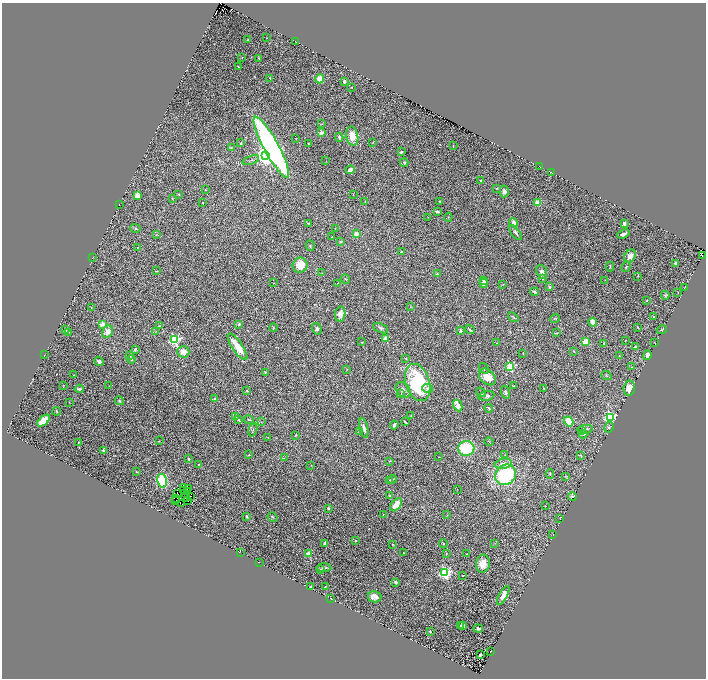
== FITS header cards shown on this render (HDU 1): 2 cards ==
NAXIS1  =                 1408
NAXIS2  =                 1352

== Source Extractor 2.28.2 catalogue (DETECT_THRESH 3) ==
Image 1408 x 1352 px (HDU 1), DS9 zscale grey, zoomed out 1/2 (1 PNG px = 2 x 2 image px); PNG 708 x 680 px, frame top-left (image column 1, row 1351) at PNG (2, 3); each listed source drawn as its Kron ellipse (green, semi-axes under 4 px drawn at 4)
Background 0.161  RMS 0.013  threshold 0.0401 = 3 sigma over >= 5 px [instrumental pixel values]
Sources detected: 301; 53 cannot appear on this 1/2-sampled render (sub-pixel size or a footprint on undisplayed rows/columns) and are neither listed nor drawn; the other 248 listed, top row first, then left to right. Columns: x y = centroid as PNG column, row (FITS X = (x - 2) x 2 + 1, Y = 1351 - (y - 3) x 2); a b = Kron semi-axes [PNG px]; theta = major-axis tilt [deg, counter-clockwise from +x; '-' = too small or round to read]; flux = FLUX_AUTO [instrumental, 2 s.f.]
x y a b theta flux
267 38 2 1 - 0.7
248 40 2 2 - 1.5
295 41 2 1 - 2.9
242 57 2 2 - 1.2
258 58 2 2 - 2.8
238 67 4 2 - 1.5
270 78 3 2 - 1.8
320 79 4 4 - 27
344 81 4 3 - 3.9
351 87 2 1 - 1.2
322 124 3 3 - 1.9
321 132 2 2 - 26
352 136 9 6 -78 38
339 137 4 3 - 3.6
296 139 3 2 - 1.1
373 142 4 1 - 1.1
241 143 3 2 - 1.4
308 143 2 2 - 1.4
453 146 4 2 - 1.6
271 147 34 7 -62 1100
231 148 4 3 - 2.2
401 152 2 2 - 7.6
266 155 4 4 - 2200
251 160 9 2 19 3.6
326 161 2 1 - 0.53
404 162 4 3 - 2.9
540 167 2 1 - 0.64
350 170 4 3 - 26
551 172 2 1 - 0.61
480 181 2 2 - 7.3
497 188 2 2 - 1.3
205 190 3 2 - 1.2
504 191 6 4 87 12
179 194 3 2 - 2
353 194 2 2 - 0.89
138 195 4 3 - 43
172 198 3 2 - 1.1
365 201 2 1 - 1.6
440 201 3 2 - 2.8
538 202 4 4 - 24
203 203 2 1 - 1.1
119 204 2 1 - 0.6
437 211 4 3 - 3.5
428 217 2 1 - 1
448 217 4 2 - 1.6
308 223 3 2 - 1.4
514 223 5 3 - 14
624 223 4 3 - 9.3
136 228 5 3 - 3.3
335 228 2 2 - 0.88
516 233 9 3 -51 6.5
356 234 3 3 - 16
623 234 6 2 21 8.2
156 235 3 2 - 1.5
332 237 3 2 - 2.1
341 241 3 3 - 4.1
310 246 5 3 - 3.2
138 247 2 2 - 1.2
401 252 2 2 - 1.8
630 256 7 5 56 18
702 256 2 1 - 2.8
93 258 2 1 - 0.73
676 263 3 3 - 5.2
300 265 7 7 - 40
610 267 5 2 - 2.4
626 267 5 3 - 2.8
157 271 4 2 - 1.2
542 272 7 5 -66 8.7
322 273 3 2 - 1.2
437 274 2 2 - 11
638 276 3 2 - 1.7
346 279 5 2 - 2
543 279 3 2 - 1.3
605 280 2 2 - 1.1
484 281 3 2 - 3.5
274 283 2 2 - 1
338 283 2 2 - 1.2
484 283 4 4 - 11
503 284 3 2 - 1.3
550 287 4 3 - 4.8
685 287 3 1 - 1.6
534 292 4 3 - 5.7
678 292 3 2 - 1
665 295 4 3 - 3.9
647 301 3 2 - 1.8
91 307 2 2 - 1.6
410 307 3 2 - 0.95
340 314 7 5 82 16
513 317 6 2 -42 2.6
654 317 2 1 - 0.95
555 318 5 3 - 2.5
593 322 4 3 - 32
102 324 4 3 - 16
239 324 3 2 - 2.7
160 326 4 3 - 3.3
637 327 2 2 - 1.1
273 328 4 2 - 1.9
380 328 8 4 -24 5.1
317 329 6 4 -74 6.1
66 330 4 3 - 2.9
470 330 5 2 - 4.1
662 330 5 3 - 2.6
156 331 3 2 - 1.6
461 331 4 2 - 4
69 332 2 2 - 0.93
108 332 6 5 - 19
556 333 3 2 - 1.6
386 338 3 2 - 68
175 340 4 3 - 330
625 341 3 1 - 0.98
362 342 3 2 - 1.6
585 342 3 3 - 44
654 342 2 1 - 0.78
497 343 2 1 - 0.86
604 343 3 2 - 2.2
237 347 15 5 -56 60
635 347 4 3 - 6.2
135 349 4 3 - 3.4
574 351 4 3 - 2.2
183 352 6 6 - 21
523 353 3 2 - 1.2
44 355 2 1 - 0.91
647 355 5 3 - 13
130 356 3 3 - 2.4
619 356 2 2 - 1.1
406 358 3 2 - 4
131 359 4 3 - 2.8
99 361 5 4 - 6.6
510 367 3 3 - 190
632 367 2 1 - 0.63
484 368 6 2 -56 2.3
347 369 2 2 - 1.7
265 373 4 2 - 2
74 375 2 2 - 0.82
607 376 5 2 - 2.6
487 377 9 7 -43 37
418 383 19 12 -73 230
64 385 2 2 - 1
109 386 2 1 - 0.61
513 386 3 2 - 1.7
428 388 5 4 - 7.9
544 388 2 2 - 1.3
629 388 8 5 83 26
79 389 4 3 - 3.7
403 390 8 6 -47 9.3
247 391 3 2 - 1.8
481 392 5 3 - 3
506 392 6 4 -72 6.7
401 394 4 3 - 2.2
486 396 8 4 12 8
214 399 2 2 - 3.6
119 401 4 3 - 4.3
69 402 3 2 - 0.89
458 405 6 4 -63 36
489 408 4 3 - 3.4
57 411 4 2 - 2.5
411 415 3 1 - 1.2
236 417 3 2 - 2.7
610 417 4 3 - 430
239 420 4 2 - 3.5
249 420 5 2 - 2
44 421 7 4 41 57
569 421 5 4 - 43
261 422 4 1 - 1.2
405 422 3 2 - 4
394 425 4 3 - 5.6
609 427 5 4 - 3.8
364 428 10 3 -76 11
585 429 8 4 5 6.8
253 430 7 2 76 2.8
581 431 3 2 - 2
360 432 3 2 - 1.3
583 434 4 3 - 4
296 435 3 3 - 2.1
268 437 2 2 - 0.82
159 441 2 1 - 1.9
489 441 4 2 - 1.5
79 442 2 2 - 1.1
466 448 8 7 - 120
103 451 3 3 - 7.4
249 455 3 2 - 1.8
505 455 2 2 - 0.95
581 456 3 2 - 1.6
439 457 2 1 - 1.3
284 458 4 2 - 1.5
189 459 2 2 - 9.2
390 461 2 2 - 1.1
198 464 2 2 - 1
503 464 9 5 12 13
311 465 3 2 - 0.79
136 472 4 2 - 1.4
550 474 5 3 - 2.5
506 475 11 9 40 270
566 476 4 3 - 1.8
392 479 5 3 - 2.9
389 480 3 2 - 2
162 481 7 5 -77 140
184 487 2 1 - 4.9
188 488 2 1 - 0.012
457 489 2 1 - 0.64
183 491 2 1 - 1.9
188 492 2 1 - 2.1
178 494 2 1 - 1.4
390 495 2 2 - 3.3
186 497 2 1 - 1.5
190 497 2 1 - 1.1
572 497 4 3 - 4.2
176 498 2 1 - 3.2
176 501 2 1 - 0.96
187 501 2 1 - 0.55
181 504 3 2 - 1.5
396 505 7 4 50 34
545 506 2 1 - 1.3
328 508 3 2 - 4.8
383 514 2 2 - 1.4
447 515 2 1 - 0.73
247 516 2 2 - 2.6
272 517 5 3 - 2.9
560 518 2 1 - 0.74
553 535 3 1 - 0.96
356 541 3 2 - 2.4
325 543 4 3 - 5.6
495 543 2 2 - 1.1
392 544 3 2 - 1.7
443 544 4 3 - 2.5
240 553 2 1 - 0.57
403 553 2 1 - 1.3
446 553 3 2 - 1.6
308 554 4 3 - 19
467 554 3 2 - 1.5
259 562 2 1 - 0.6
483 564 9 7 80 34
324 568 7 3 1 5.1
320 570 4 3 - 3
445 573 4 3 - 580
463 575 3 1 - 1.9
396 582 3 3 - 5
311 587 3 2 - 1.7
325 587 3 2 - 1.3
503 596 10 4 62 20
375 597 7 5 -12 20
330 598 2 1 - 1.1
461 625 4 2 - 2.5
463 626 4 3 - 5.8
478 628 5 4 - 7
430 631 3 2 - 1.8
490 652 2 1 - 1.5
480 655 2 2 - 9.3
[53 sub-pixel or undisplayed-footprint detections neither listed nor drawn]